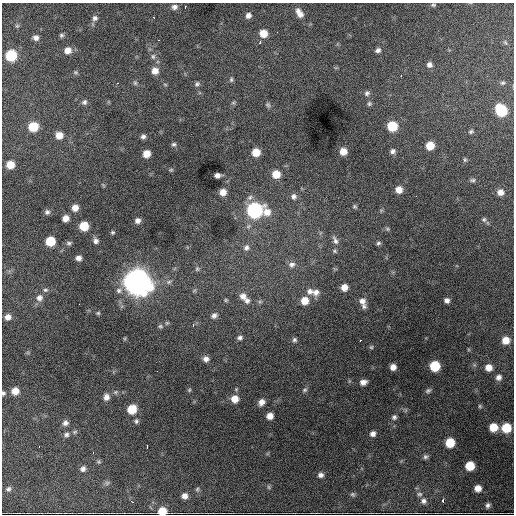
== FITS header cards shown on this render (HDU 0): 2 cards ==
NAXIS1  =                  512 / Axis length
NAXIS2  =                  512 / Axis length

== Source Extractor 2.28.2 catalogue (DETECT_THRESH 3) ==
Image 512 x 512 px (HDU 0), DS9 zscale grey, 1 PNG px = 1 image px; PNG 516 x 516 px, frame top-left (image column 1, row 512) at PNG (2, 3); no overlay
Background 3590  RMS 59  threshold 176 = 3 sigma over >= 5 px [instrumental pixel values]
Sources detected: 155; all 155 listed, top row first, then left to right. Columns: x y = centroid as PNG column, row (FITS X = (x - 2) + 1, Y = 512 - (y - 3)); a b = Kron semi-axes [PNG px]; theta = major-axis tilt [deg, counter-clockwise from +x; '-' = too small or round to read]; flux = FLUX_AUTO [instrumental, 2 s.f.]
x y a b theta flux
433 5 7 4 8 6.5e+03
174 7 8 7 - 1.4e+04
185 7 3 2 - 4.1e+03
298 11 8 6 61 1.4e+04
300 14 9 8 - 2.2e+04
248 15 6 6 - 1.6e+04
153 17 3 2 - 2.7e+03
95 18 7 7 - 1.4e+04
17 26 6 5 - 5.2e+03
277 32 2 2 - 9.6e+03
263 33 7 7 - 5.7e+04
61 35 6 6 - 7.6e+03
36 38 7 6 - 1.5e+04
158 40 3 2 - 4.3e+03
260 42 4 3 - 6.4e+03
505 42 7 4 -58 5.6e+03
68 50 8 7 - 3.2e+04
378 50 7 6 - 1.3e+04
11 55 7 7 - 2.0e+05
153 56 8 6 -75 1.1e+04
429 65 7 6 - 1.6e+04
155 71 7 7 - 3.4e+04
76 72 7 5 -1 6.6e+03
401 76 3 2 - 2.3e+03
231 80 7 5 76 7.0e+03
117 83 3 3 - 3.4e+03
135 83 7 5 -88 7.6e+03
503 83 6 5 - 6.8e+03
165 84 6 3 -20 3.8e+03
197 84 7 5 44 9.1e+03
367 93 8 7 - 1.2e+04
84 102 7 6 - 1.1e+04
233 103 6 4 1 5.7e+03
369 104 6 6 - 7.9e+03
268 105 7 6 - 8.7e+03
501 110 8 7 - 2.4e+05
392 126 7 7 - 1.4e+05
33 127 7 7 - 1.1e+05
471 131 7 5 14 7.6e+03
59 135 7 7 - 3.8e+04
143 137 6 5 - 1.1e+04
174 144 6 5 - 8.1e+03
430 146 7 7 - 6.8e+04
343 151 7 6 - 4.1e+04
393 151 8 7 - 1.4e+04
256 152 7 7 - 5.9e+04
147 154 6 6 - 4.4e+04
465 160 6 5 - 6.2e+03
10 165 6 6 - 5.8e+04
171 170 6 4 7 4.8e+03
276 174 7 7 - 5.9e+04
217 175 6 4 10 1.7e+04
472 180 8 5 0 8.6e+03
103 185 8 3 -45 4.0e+03
399 190 7 7 - 3.3e+04
223 192 6 6 - 3.0e+04
500 192 8 7 - 2.5e+04
294 196 8 7 - 1.5e+04
416 196 2 2 - 2.3e+03
355 207 6 5 - 6.2e+03
75 208 6 6 - 3.0e+04
254 210 9 8 - 8.1e+05
47 212 6 6 - 1.1e+04
267 212 12 10 -74 4.1e+04
65 218 6 5 - 3.0e+04
484 219 6 6 - 7.7e+03
138 221 6 6 - 1.8e+04
84 226 7 6 - 9.4e+04
387 229 6 5 - 5.7e+03
112 232 4 4 - 5.4e+03
335 240 13 6 -66 1.8e+04
50 241 7 7 - 1.1e+05
96 241 7 6 - 1.3e+04
69 243 8 5 8 8.5e+03
378 243 6 5 - 7.4e+03
246 248 8 8 - 1.4e+04
334 251 7 5 -28 6.6e+03
78 258 5 5 - 1.7e+04
292 264 9 8 - 1.9e+04
197 269 7 5 90 6.7e+03
137 282 12 12 - 4.5e+06
344 287 7 6 - 3.3e+04
45 290 7 5 12 8.8e+03
119 290 9 7 2 1.5e+04
194 291 6 4 20 5.0e+03
310 291 9 8 - 1.8e+04
316 292 10 9 - 2.5e+04
243 296 9 8 - 2.3e+04
39 298 9 8 - 2.2e+04
226 300 5 4 - 4.3e+03
447 300 5 5 - 1.4e+04
247 301 7 7 - 1.3e+04
305 301 7 7 - 5.0e+04
362 301 9 8 - 2.2e+04
79 304 2 2 - 2.2e+03
364 306 7 7 - 1.2e+04
98 313 5 4 - 5.3e+03
214 315 7 6 - 1.4e+04
8 317 7 6 - 2.3e+04
167 323 6 5 - 5.8e+03
193 325 5 4 - 5.3e+03
160 326 7 5 -13 8.0e+03
240 338 6 5 - 1.1e+04
294 340 6 6 - 8.6e+03
360 340 2 2 - 3.0e+03
506 340 7 6 - 4.7e+04
371 347 5 5 - 6.4e+03
206 359 7 6 - 1.7e+04
435 366 7 7 - 1.6e+05
393 367 5 5 - 2.6e+04
489 367 7 7 - 3.5e+04
157 371 2 2 - 1.0e+04
498 377 7 7 - 1.8e+04
363 382 7 5 17 2.3e+04
189 390 5 5 - 4.8e+03
305 390 7 6 - 8.4e+03
15 391 6 6 - 3.7e+04
428 391 8 5 31 8.7e+03
115 392 7 5 21 7.7e+03
3 393 5 5 - 6.7e+03
106 397 8 7 - 2.1e+04
235 399 8 7 - 4.2e+04
262 402 8 6 53 2.3e+04
480 406 6 5 - 6.0e+03
132 409 7 7 - 9.9e+04
270 416 6 6 - 3.1e+04
394 417 6 6 - 9.9e+03
136 421 7 6 - 8.8e+03
65 423 8 7 - 1.6e+04
493 427 7 7 - 7.3e+04
506 428 8 7 - 1.2e+05
75 432 7 5 22 7.5e+03
373 434 6 5 - 1.6e+04
66 435 7 6 - 1.1e+04
450 443 7 7 - 1.0e+05
147 446 4 2 - 7.5e+03
39 447 2 2 - 3.1e+03
93 453 3 2 - 3.3e+03
425 457 7 6 - 9.4e+03
470 466 7 7 - 9.6e+04
83 469 7 6 - 1.4e+04
321 475 7 6 - 1.5e+04
107 483 7 6 - 8.3e+03
269 487 6 4 -88 6.3e+03
478 488 6 6 - 3.2e+04
8 489 7 6 - 1.1e+04
197 489 7 5 69 7.5e+03
353 494 7 6 - 7.3e+03
420 494 8 7 - 1.2e+04
184 496 6 6 - 2.2e+04
443 500 4 3 - 3.3e+05
423 501 8 8 - 1.6e+04
132 502 3 3 - 4.3e+03
488 505 7 6 - 1.1e+04
162 511 7 6 - 7.1e+04
At the frame edge (FLAGS 8, measured only in part): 2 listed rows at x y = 3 393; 162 511